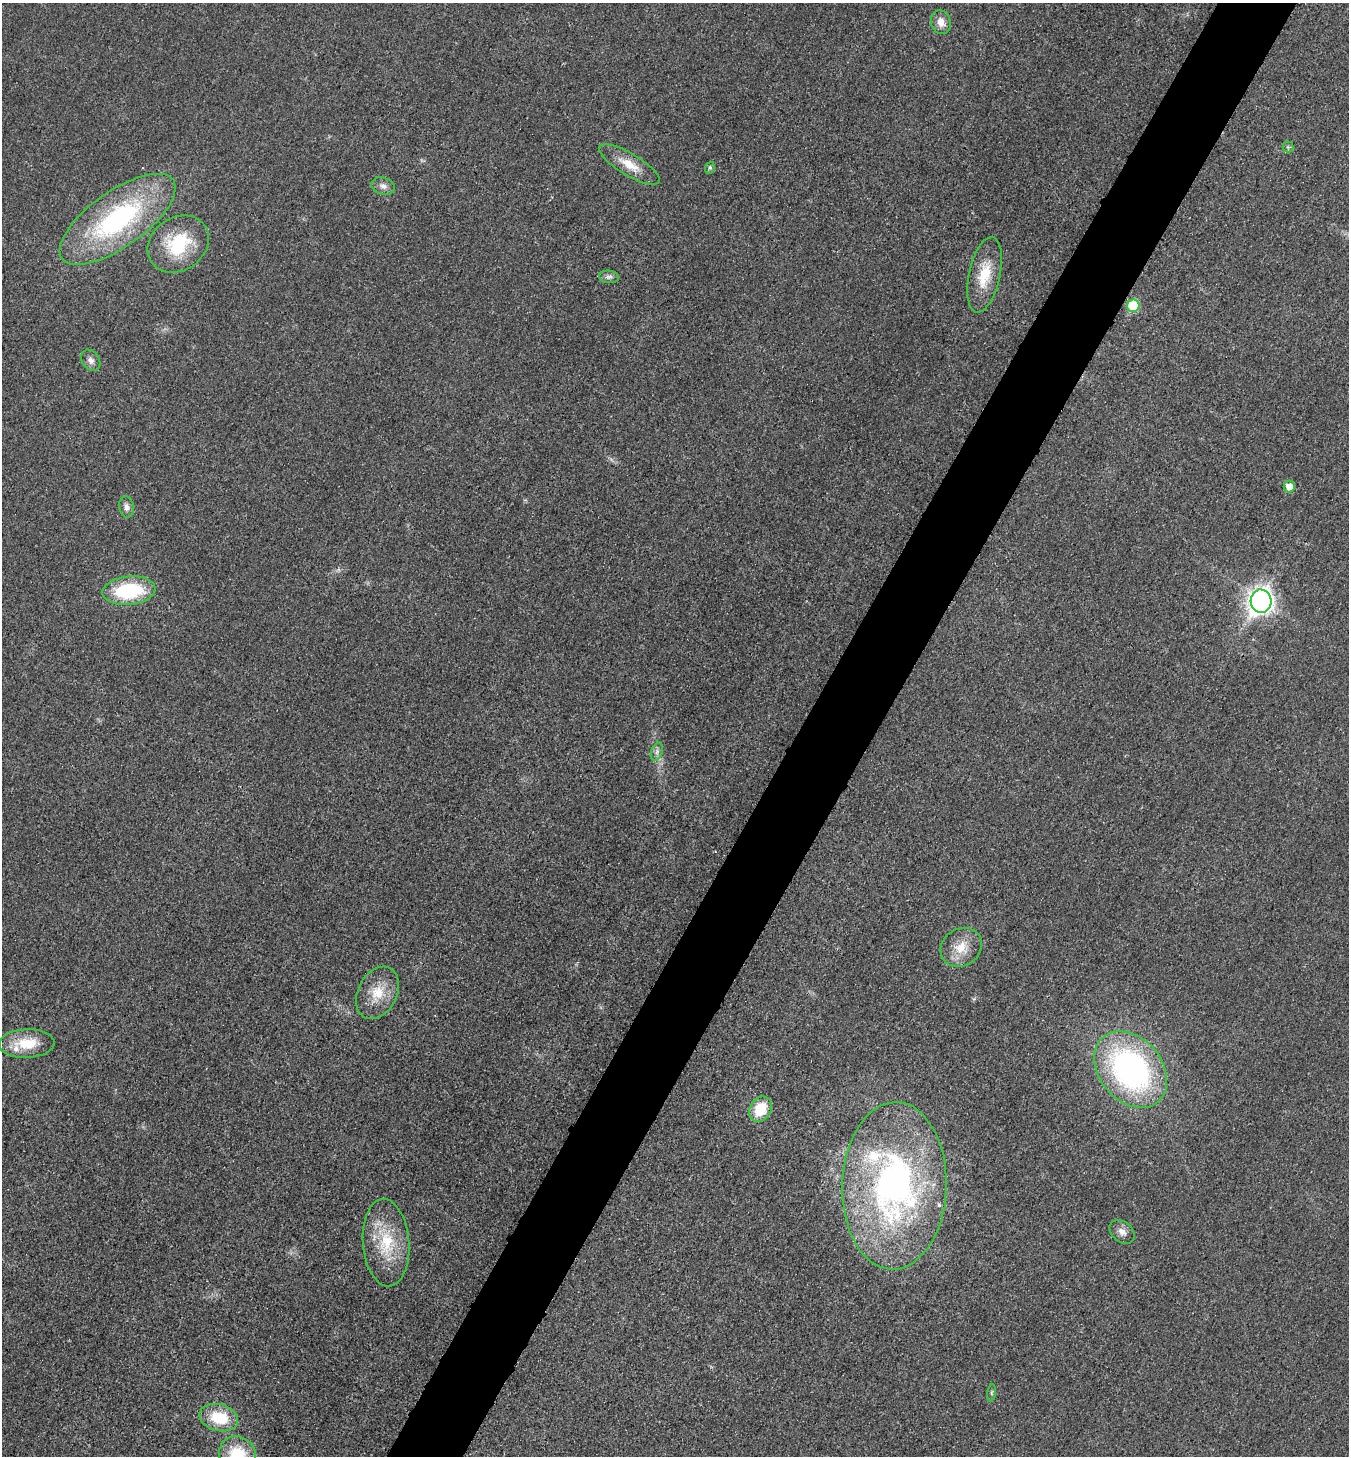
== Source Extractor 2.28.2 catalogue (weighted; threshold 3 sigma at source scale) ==
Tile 10 of 4 x 4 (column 2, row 3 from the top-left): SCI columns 1737-3083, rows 1654-3107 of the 6023 x 6034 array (HDU 1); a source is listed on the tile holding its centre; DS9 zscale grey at full resolution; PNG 1351 x 1458 px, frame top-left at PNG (2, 3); each listed source drawn as its Kron ellipse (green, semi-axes under 4 px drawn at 4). Shown black and unused: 6% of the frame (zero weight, under 3 of 4 exposures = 2% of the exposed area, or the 3 px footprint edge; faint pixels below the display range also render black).
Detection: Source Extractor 2.28.2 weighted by HDU 2 'WHT'; one run over the whole footprint, this tile lists its part. Background 0.0262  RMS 0.0062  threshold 0.0281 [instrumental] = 3 sigma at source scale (4.5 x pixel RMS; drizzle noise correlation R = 1.50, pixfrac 1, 0.05/0.05 arcsec/px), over >= 5 px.
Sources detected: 30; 3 inside a brighter listed object's ellipse — not listed separately; the other 27 listed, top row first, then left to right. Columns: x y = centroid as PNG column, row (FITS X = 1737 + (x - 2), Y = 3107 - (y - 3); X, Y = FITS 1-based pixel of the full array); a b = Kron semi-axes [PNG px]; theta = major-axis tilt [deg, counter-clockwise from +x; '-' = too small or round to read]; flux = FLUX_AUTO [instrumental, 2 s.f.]
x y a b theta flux
941 22 12 10 -72 6
1288 147 5 5 - 1.1
629 164 34 11 -31 13
710 168 6 4 69 0.96
383 186 12 8 -19 3.6
118 219 68 28 35 120
178 244 32 26 35 39
984 275 38 15 78 21
609 277 10 6 -8 2.4
1133 306 6 6 - 31
91 360 11 8 -55 3.3
1289 487 6 5 - 7.9
127 507 10 7 -81 3.1
129 591 26 14 6 48
1261 601 11 10 - 520
657 752 9 5 71 2.4
961 947 21 18 33 14
377 993 28 19 62 16
27 1044 28 14 2 20
1131 1069 42 31 -49 180
760 1109 13 10 54 20
894 1186 84 52 88 250
1122 1232 14 10 -40 4.5
386 1243 44 23 -86 33
992 1393 9 4 82 1.3
219 1418 19 13 -15 24
238 1455 19 17 -40 29
Isophote crosses this tile's border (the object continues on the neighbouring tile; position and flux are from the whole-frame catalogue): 1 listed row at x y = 238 1455